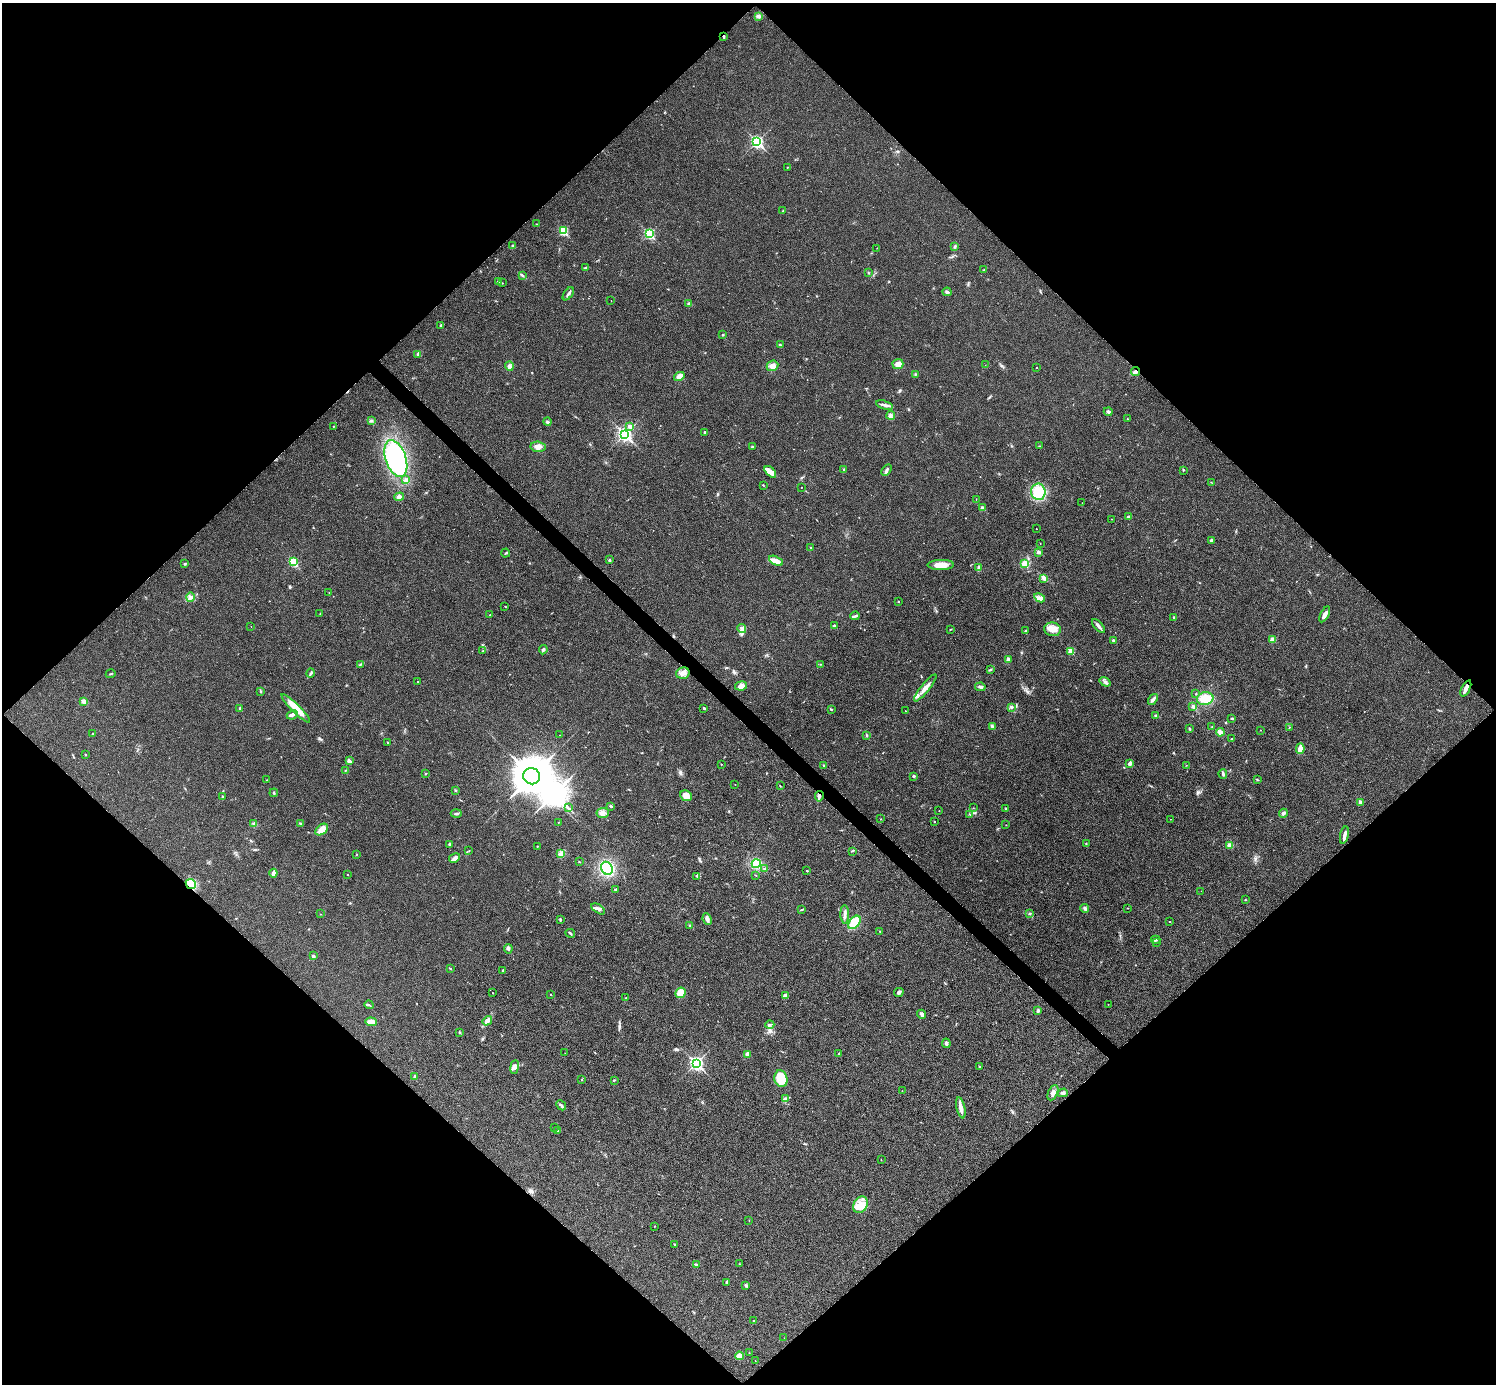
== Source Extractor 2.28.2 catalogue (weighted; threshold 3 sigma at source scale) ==
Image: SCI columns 6-5980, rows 301-5825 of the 5983 x 5983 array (HDU 1 of 3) = the unmasked area's bounding box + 8 px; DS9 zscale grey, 4 x 4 block average (1 PNG px = mean of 4 x 4 image px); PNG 1498 x 1386 px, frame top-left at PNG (2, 3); each listed source drawn as its Kron ellipse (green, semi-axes under 4 px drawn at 4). Shown black and unused: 51% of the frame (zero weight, under 3 of 4 exposures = <1% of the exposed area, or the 3 px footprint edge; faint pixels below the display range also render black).
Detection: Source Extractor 2.28.2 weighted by HDU 2 'WHT'. Background 0.0218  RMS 0.0056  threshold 0.0251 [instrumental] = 3 sigma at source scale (4.5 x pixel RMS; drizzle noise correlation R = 1.50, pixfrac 1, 0.05/0.05 arcsec/px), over >= 5 px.
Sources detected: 280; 1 inside a brighter object's white glare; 1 cosmic-ray / hot-pixel residue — neither listed nor drawn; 2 coinciding with a brighter row at this scale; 10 inside a brighter listed object's ellipse — not listed separately; the other 266 listed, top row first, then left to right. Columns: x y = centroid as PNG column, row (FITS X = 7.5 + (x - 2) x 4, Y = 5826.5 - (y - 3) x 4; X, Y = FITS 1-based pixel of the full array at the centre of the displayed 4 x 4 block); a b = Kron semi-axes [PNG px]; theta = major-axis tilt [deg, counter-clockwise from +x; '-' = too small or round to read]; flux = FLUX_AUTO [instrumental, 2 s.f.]
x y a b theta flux
759 16 4 2 - 5.1
724 37 3 2 - 3.5
757 142 3 2 - 630
787 167 2 2 - 0.88
783 210 2 2 - 1.2
537 224 2 2 - 0.83
563 231 2 2 - 240
649 233 3 2 - 360
513 245 3 3 - 3.3
955 247 2 2 - 1.9
877 248 2 2 - 0.81
586 268 3 2 - 3.4
984 270 3 2 - 2.6
868 273 2 2 - 2.3
523 275 3 2 - 2.8
498 281 2 2 - 5.4
502 283 2 2 - 1.3
947 292 4 3 - 6
568 294 7 2 55 7.7
611 301 2 2 - 0.88
688 303 2 2 - 2.2
441 326 4 2 - 4.4
723 335 2 2 - 2.8
780 344 3 2 - 2.9
418 354 3 3 - 4.3
898 364 5 5 - 19
985 365 2 2 - 0.65
509 366 4 4 - 10
772 366 6 5 - 18
1036 367 2 2 - 1.3
1136 372 5 3 - 11
915 374 4 2 - 1.9
679 376 5 3 - 28
884 405 9 2 -15 10
1108 412 4 3 - 6.1
891 415 4 2 - 5.5
1127 419 2 2 - 1.3
371 421 3 2 - 3.3
548 422 4 2 - 4.5
333 426 2 2 - 1.2
630 426 2 2 - 22
705 432 2 2 - 4.1
625 434 3 3 - 920
1039 446 2 2 - 1.3
538 447 7 5 -7 19
752 447 3 2 - 2.9
396 459 19 10 -72 420
843 469 2 2 - 1.6
887 470 6 2 57 7.3
1183 470 2 2 - 2
770 472 7 4 -45 17
406 480 2 2 - 11
1211 482 2 2 - 1.2
763 485 3 2 - 1.7
801 487 2 2 - 1.7
1038 492 8 7 - 120
399 497 5 4 - 13
976 499 2 2 - 1.1
1082 503 2 2 - 0.55
982 508 3 2 - 12
1128 516 4 2 - 5.3
1112 519 2 2 - 0.72
1036 529 2 2 - 0.73
1212 540 3 3 - 8.7
1040 543 2 2 - 0.92
810 547 2 2 - 4.7
1039 552 3 3 - 6.7
506 553 5 2 - 2.7
609 560 2 2 - 3.7
776 561 7 4 -26 23
293 562 2 2 - 200
185 564 3 2 - 3.2
1025 564 4 3 - 26
941 565 13 5 1 37
979 568 3 3 - 5.5
1044 578 4 3 - 6.8
329 592 2 2 - 0.7
190 597 5 3 - 9.5
1040 598 6 2 -28 8.1
898 601 2 2 - 2.2
505 606 2 2 - 1.2
320 614 2 2 - 1.9
1325 614 8 3 62 18
490 615 3 2 - 2.1
855 616 5 2 - 5.1
1173 617 3 2 - 2.1
834 625 3 3 - 3.8
251 626 2 2 - 0.8
1098 626 8 3 -49 9.7
742 628 5 2 - 6.9
950 629 3 2 - 1.5
1052 629 8 7 - 28
1025 631 3 2 - 2.4
1272 639 3 3 - 11
1113 640 3 2 - 5.1
543 650 5 2 - 5.9
483 651 2 2 - 2.6
1071 651 2 2 - 82
1009 659 3 3 - 5.2
360 664 4 2 - 3.3
820 664 2 2 - 1
990 670 3 2 - 3.1
311 673 5 2 - 4.7
683 673 7 5 16 20
111 674 5 2 - 2.6
418 682 2 2 - 2.3
1105 682 6 3 -36 8.3
741 686 6 4 9 16
980 687 5 3 - 6.9
925 688 17 3 51 23
1466 688 9 3 64 19
260 692 2 2 - 2.1
1196 694 2 2 - 2
1205 699 8 6 12 58
1153 700 6 2 52 13
83 701 3 3 - 14
1193 706 3 2 - 6.4
1012 707 4 2 - 5
240 708 3 2 - 3.8
296 708 20 4 -45 59
704 708 2 2 - 3.6
832 709 3 2 - 2
906 711 2 2 - 0.83
292 715 6 3 25 8.4
1155 716 3 2 - 3.4
1232 718 2 2 - 3.4
1212 726 2 2 - 1.2
993 727 4 3 - 5.2
1289 727 2 2 - 1.7
1189 729 2 2 - 5.1
1260 730 2 2 - 0.81
1220 732 4 3 - 16
93 733 2 2 - 1.2
560 735 2 2 - 0.8
867 735 4 2 - 2.3
1231 739 2 2 - 1.5
387 743 2 2 - 1.5
1300 749 5 3 - 25
85 755 2 2 - 4.6
349 761 4 3 - 11
1130 763 4 3 - 7.4
721 764 2 2 - 1.8
1186 765 2 2 - 0.82
824 766 2 2 - 2.3
346 770 2 2 - 1.6
425 774 2 2 - 1.8
1223 774 5 2 - 5.5
532 776 8 8 - 8300
914 776 3 2 - 5
267 780 2 2 - 1.2
1257 780 3 2 - 2.3
735 784 2 2 - 1.4
780 786 2 2 - 1.7
455 790 2 2 - 1.4
274 793 4 2 - 3.3
222 796 2 2 - 4
686 796 6 5 - 26
819 796 5 2 - 7.4
1361 802 3 2 - 3.6
611 806 2 2 - 4.7
568 808 3 2 - 3.6
973 808 2 2 - 0.97
1006 809 2 2 - 2.2
939 811 2 2 - 1.2
603 813 6 5 - 15
1283 813 4 3 - 7.1
456 814 5 2 - 5.1
969 814 2 2 - 1.5
881 819 2 2 - 1.2
1170 819 2 2 - 0.64
934 821 2 2 - 1.7
558 822 2 2 - 0.87
254 824 3 2 - 3.4
300 824 3 2 - 3
1006 825 2 2 - 0.76
322 830 7 4 39 30
1344 835 9 2 78 15
1086 843 3 2 - 1.9
450 844 3 3 - 6.2
1230 845 3 2 - 13
537 847 3 2 - 1.8
469 851 2 2 - 0.96
852 851 4 2 - 2.2
561 853 2 2 - 3
356 855 2 2 - 0.92
454 858 6 4 31 11
579 862 2 2 - 1.2
756 864 4 4 - 81
607 868 7 5 -60 170
764 869 2 2 - 2.2
807 871 2 2 - 4.7
273 873 4 3 - 12
347 874 2 2 - 2.7
756 875 2 2 - 1.8
697 876 4 2 - 4.2
191 884 5 4 - 19
615 890 3 2 - 3.5
1201 891 2 2 - 0.71
1245 900 2 2 - 1.7
1085 908 4 3 - 5.7
1128 908 2 2 - 1.4
598 909 8 3 -32 11
802 909 3 2 - 2.7
1029 913 3 2 - 3
320 914 2 2 - 0.82
845 914 9 3 -88 11
707 919 6 3 -65 13
560 920 4 2 - 3.8
854 922 7 5 52 75
1170 922 2 2 - 1.6
690 926 3 2 - 3
880 932 3 2 - 2.3
570 933 5 2 - 4
1156 940 5 2 - 3.6
1156 943 3 2 - 2.1
508 949 5 3 - 6.4
313 956 2 2 - 6.4
450 969 2 2 - 1.2
502 971 3 2 - 1.9
899 992 4 3 - 6
493 993 2 2 - 0.63
680 993 5 5 - 32
551 995 2 2 - 1.5
785 996 3 3 - 15
626 998 2 2 - 1.6
1108 1004 2 2 - 0.66
369 1005 5 2 - 4.3
1038 1011 3 3 - 6.3
922 1014 4 4 - 7.2
487 1021 5 4 - 14
371 1022 6 3 -3 27
770 1025 4 2 - 3.8
460 1032 3 2 - 2.6
946 1043 5 3 - 7.8
565 1053 2 2 - 0.97
748 1054 4 3 - 12
839 1054 3 2 - 1.9
696 1063 3 3 - 800
980 1066 2 2 - 2.6
515 1067 7 3 83 8.8
415 1076 3 3 - 5
781 1079 8 6 -75 91
582 1080 2 2 - 1.2
614 1080 3 2 - 2.5
902 1091 2 2 - 0.76
1053 1093 8 4 65 14
1063 1093 5 3 - 7.1
786 1099 4 3 - 6
561 1105 5 2 - 5.2
961 1108 11 3 -78 20
554 1128 2 2 - 0.42
558 1131 4 2 - 4.5
881 1160 2 2 - 1.1
860 1205 9 6 62 32
749 1220 2 2 - 1.1
654 1226 2 2 - 1.1
675 1244 3 2 - 2.5
739 1264 2 2 - 0.65
696 1265 3 3 - 3.6
727 1282 2 2 - 7.3
746 1286 3 2 - 3.8
754 1321 2 2 - 5.7
784 1338 2 2 - 0.66
749 1353 2 2 - 0.78
739 1356 4 4 - 16
755 1360 2 2 - 0.75
Overlapping masked pixels (flux is a lower limit): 4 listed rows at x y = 724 37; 1136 372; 1466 688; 819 796
Diffuse or blended objects may show on this block-average render without a row.